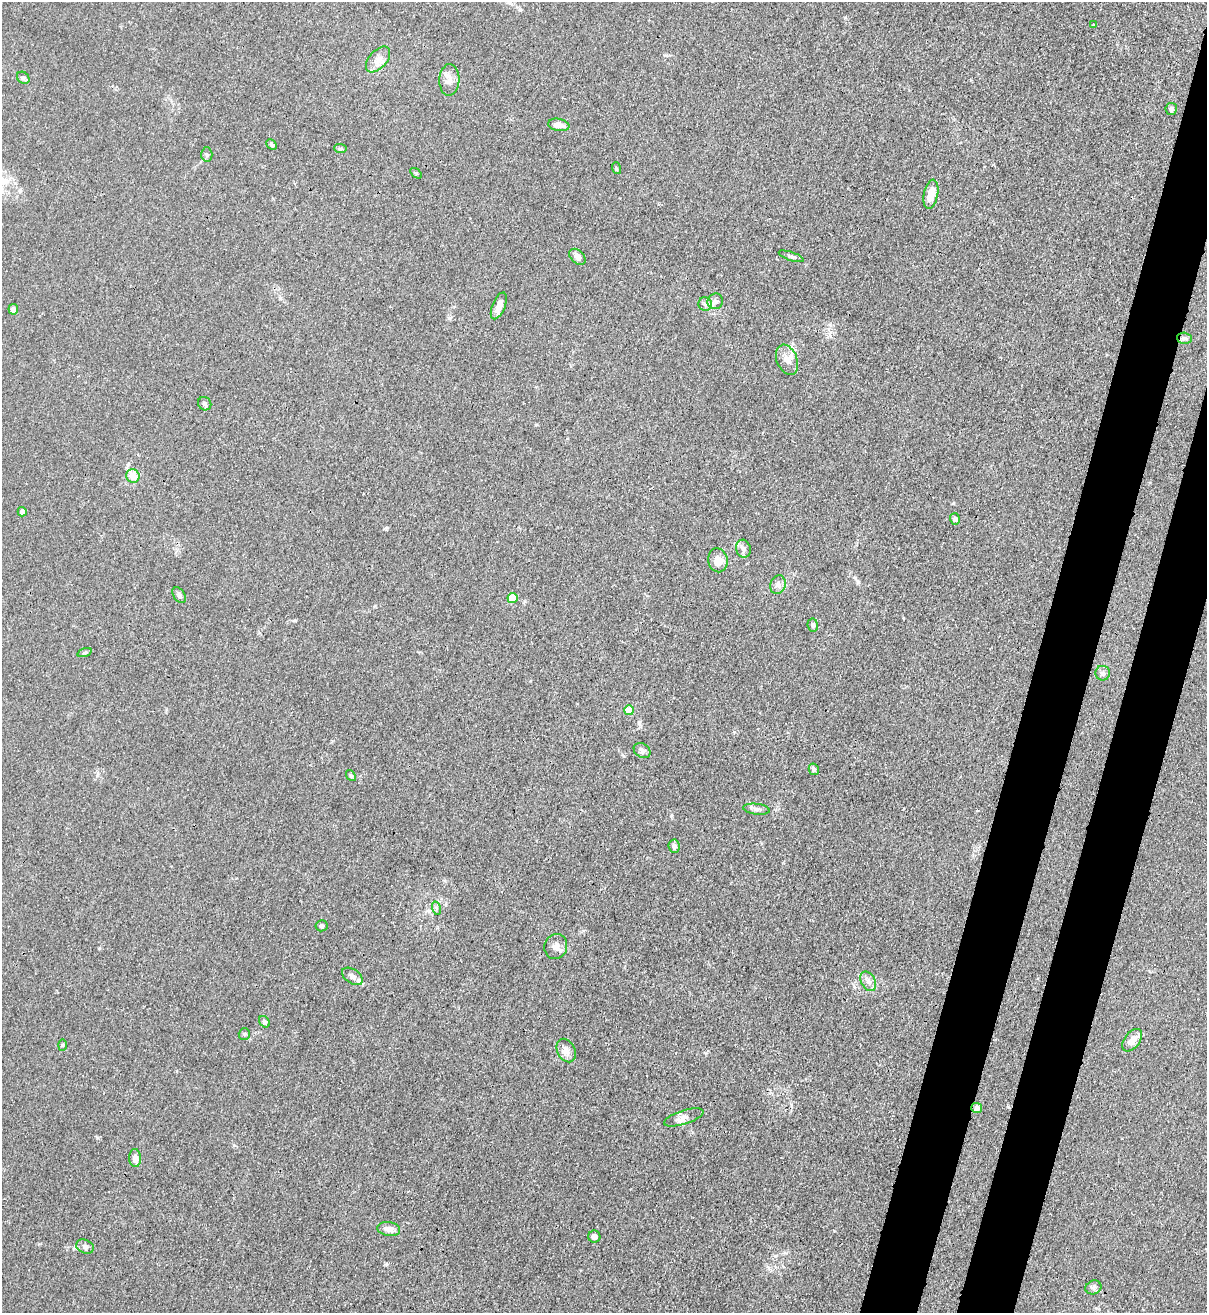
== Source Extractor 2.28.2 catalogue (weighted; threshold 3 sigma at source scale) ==
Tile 10 of 4 x 4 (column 2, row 3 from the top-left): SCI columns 1422-2626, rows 1342-2652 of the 5381 x 5304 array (HDU 1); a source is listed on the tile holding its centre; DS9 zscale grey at full resolution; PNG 1209 x 1315 px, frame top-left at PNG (2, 2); each listed source drawn as its Kron ellipse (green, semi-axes under 4 px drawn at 4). Shown black and unused: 7% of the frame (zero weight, under 3 of 4 exposures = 7% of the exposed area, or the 3 px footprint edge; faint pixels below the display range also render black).
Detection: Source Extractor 2.28.2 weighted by HDU 2 'WHT'; one run over the whole footprint, this tile lists its part. Background 0.0241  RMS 0.0029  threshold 0.0129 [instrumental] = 3 sigma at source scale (4.5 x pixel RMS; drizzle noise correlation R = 1.50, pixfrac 1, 0.05/0.05 arcsec/px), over >= 5 px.
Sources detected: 57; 1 cosmic-ray / hot-pixel residue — neither listed nor drawn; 1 inside a brighter listed object's ellipse — not listed separately; the other 55 listed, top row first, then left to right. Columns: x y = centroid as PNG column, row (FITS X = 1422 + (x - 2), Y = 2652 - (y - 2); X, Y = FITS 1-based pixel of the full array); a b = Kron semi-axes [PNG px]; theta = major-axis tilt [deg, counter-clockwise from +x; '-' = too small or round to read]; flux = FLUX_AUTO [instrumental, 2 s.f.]
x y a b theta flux
1094 25 3 2 - 0.27
378 59 15 8 48 2.2
23 78 7 5 -44 0.59
449 80 16 10 87 2.1
1171 109 6 5 - 0.75
559 125 11 6 -10 2
272 145 6 4 -45 0.45
340 149 6 4 -6 0.42
207 155 7 5 -87 0.55
616 168 6 4 -72 0.34
416 173 6 3 -36 0.36
931 194 15 7 79 3.9
791 256 13 3 -18 0.72
577 257 9 6 -43 1.5
715 301 8 7 - 1.1
705 304 7 6 - 0.81
499 306 14 6 68 2.3
13 309 5 5 - 1.6
1184 338 7 5 -2 0.71
787 360 16 10 -68 2.4
205 404 7 6 - 0.64
133 476 7 6 - 3.5
22 512 4 4 - 1.9
955 519 5 5 - 0.72
743 549 9 7 -74 1.2
718 560 12 9 -79 3
778 585 9 7 69 1.2
179 595 9 5 -54 0.82
512 598 5 5 - 8.9
813 625 6 5 - 0.68
85 652 7 3 19 0.46
1103 673 7 7 - 0.93
629 710 5 5 - 4
642 750 9 6 -32 0.94
814 769 6 5 - 0.83
351 775 6 4 -51 0.49
756 809 13 5 -7 1
674 846 7 5 -84 0.95
436 908 7 4 -73 0.54
322 926 6 5 - 0.62
556 946 13 11 69 1.7
352 976 11 7 -35 1.5
868 981 10 7 -61 1.4
264 1022 6 5 - 0.73
244 1034 6 5 - 0.46
1132 1040 13 7 53 3.1
62 1045 6 4 89 0.34
566 1051 12 8 -63 1.7
977 1108 5 5 - 1.5
684 1117 20 7 17 2
135 1158 9 6 -86 1.8
389 1229 11 6 -8 1.9
594 1236 6 6 - 1.2
85 1247 9 6 -22 1
1093 1287 8 7 - 0.78
Overlapping masked pixels (flux is a lower limit): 1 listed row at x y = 977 1108
Unlisted compact peaks at least as high as the median listed source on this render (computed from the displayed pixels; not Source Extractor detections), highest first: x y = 386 1264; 449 318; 97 1138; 671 816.